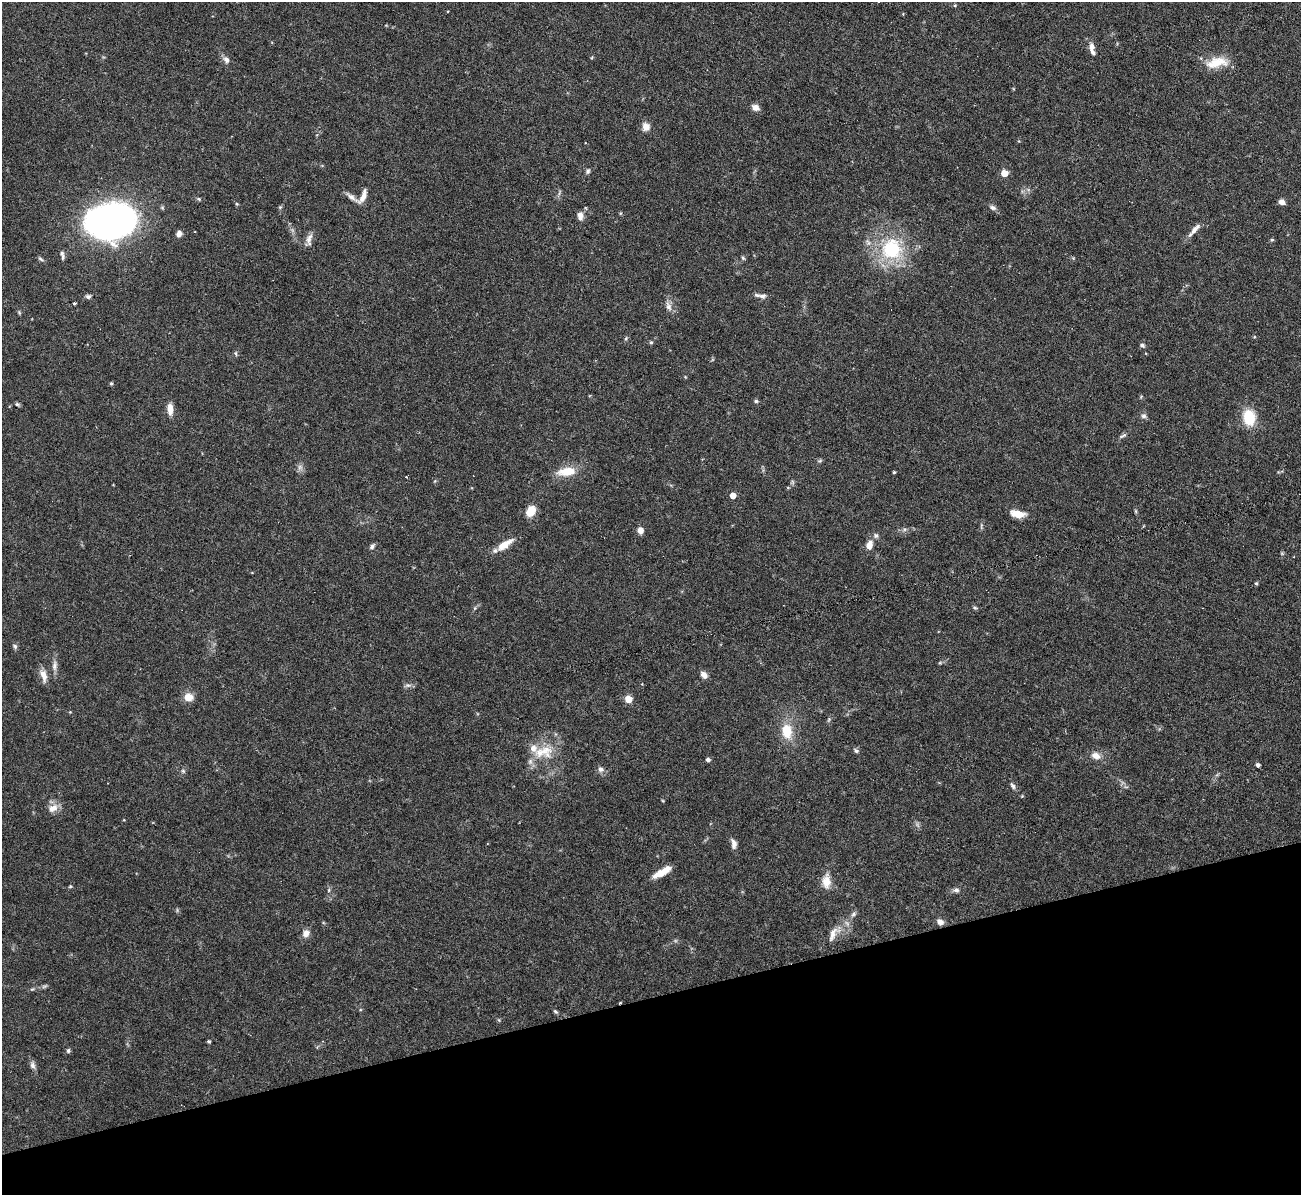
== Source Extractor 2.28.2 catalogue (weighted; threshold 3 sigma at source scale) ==
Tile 14 of 4 x 4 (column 2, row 4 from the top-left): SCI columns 1300-2598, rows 145-1337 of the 5199 x 5182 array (HDU 1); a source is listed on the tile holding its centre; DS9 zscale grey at full resolution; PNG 1303 x 1197 px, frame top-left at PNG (2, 2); no overlay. Shown black and unused: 16% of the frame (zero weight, under 3 of 6 exposures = <1% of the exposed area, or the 3 px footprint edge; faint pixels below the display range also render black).
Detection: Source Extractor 2.28.2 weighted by HDU 2 'WHT'; one run over the whole footprint, this tile lists its part. Background 0.0842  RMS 0.0032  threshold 0.0132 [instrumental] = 3 sigma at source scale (4.09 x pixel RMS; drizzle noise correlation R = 1.36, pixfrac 0.8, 0.05/0.05 arcsec/px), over >= 5 px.
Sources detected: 97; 1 cosmic-ray / hot-pixel residue — not listed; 4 inside a brighter listed object's ellipse — not listed separately; the other 92 listed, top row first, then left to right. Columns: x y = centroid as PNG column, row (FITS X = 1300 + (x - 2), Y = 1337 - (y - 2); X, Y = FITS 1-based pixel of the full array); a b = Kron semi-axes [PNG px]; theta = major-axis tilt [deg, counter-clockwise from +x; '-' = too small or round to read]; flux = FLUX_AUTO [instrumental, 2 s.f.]
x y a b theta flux
955 5 5 3 - 0.29
1091 46 11 6 87 1.5
226 60 10 7 -59 1.3
1217 62 30 13 12 6.3
755 107 9 7 -30 1.6
646 127 10 9 - 2
588 171 8 5 63 0.64
1004 173 5 5 - 5
363 196 20 7 64 2.4
351 197 18 6 -37 1.8
199 199 6 4 -45 0.41
1281 202 7 5 -31 1.5
237 204 5 4 - 0.33
280 207 5 4 - 0.39
993 208 10 6 -27 0.96
580 216 10 6 -87 1.6
110 221 34 22 14 180
1195 229 22 7 48 2.1
179 234 7 6 - 1.5
309 239 16 7 81 1.7
1272 240 5 4 - 0.39
892 249 30 29 - 20
63 257 8 5 82 0.7
743 258 6 4 -45 0.43
1073 258 5 5 - 0.31
41 259 8 5 -28 0.59
88 296 7 5 18 0.68
762 296 13 6 -1 1.3
74 303 3 3 - 0.34
668 306 13 7 -66 1.6
19 312 6 4 -48 0.38
626 338 5 4 - 0.41
651 342 5 4 - 0.41
1142 345 6 5 - 0.59
236 354 7 4 -89 0.42
111 383 4 3 - 0.39
756 401 5 5 - 0.48
17 404 5 5 - 0.46
170 409 13 6 -87 2.6
1144 416 7 6 - 0.82
1249 417 18 14 -80 8.3
1123 435 11 4 31 0.67
820 461 6 4 3 0.44
300 467 8 6 -46 1
567 471 23 10 7 5.7
894 472 3 3 - 0.36
406 477 3 2 - 0.3
733 495 5 4 - 3
531 511 12 8 60 4.3
1136 511 6 4 -89 0.36
1017 514 16 7 -11 3.9
640 530 7 6 - 1.8
876 536 7 7 - 0.79
505 544 21 8 34 4.4
869 545 11 8 73 2.3
372 547 8 5 56 0.83
1256 583 4 4 - 0.41
475 608 6 4 71 0.4
975 608 6 4 -18 0.45
15 646 7 5 -52 0.63
54 666 16 6 87 1.7
43 675 17 8 -75 2.4
704 675 9 6 -46 1.6
408 685 8 6 -19 0.86
189 697 10 8 -1 3.6
628 699 5 5 - 6.4
829 719 7 4 60 0.46
787 731 16 11 -81 7.2
856 751 7 5 -53 0.61
544 752 31 16 8 7.7
1096 756 13 9 -17 2.2
708 760 5 5 - 0.79
1258 765 4 4 - 0.87
601 769 8 7 - 1
183 771 7 4 -45 0.46
1013 786 10 5 -58 0.83
53 808 14 9 30 2.6
734 844 11 6 -86 1.6
661 873 18 7 26 4.1
826 882 17 11 -89 3.4
70 886 4 4 - 0.3
329 890 6 4 72 0.42
956 890 8 6 1 0.9
854 914 8 6 42 0.78
940 922 8 6 -33 1.6
306 933 9 7 52 1.9
833 934 25 10 60 3.6
555 1011 6 4 -40 0.47
499 1020 6 3 -71 0.32
209 1041 4 3 - 0.49
68 1051 6 5 - 0.57
33 1065 9 7 -70 1.1